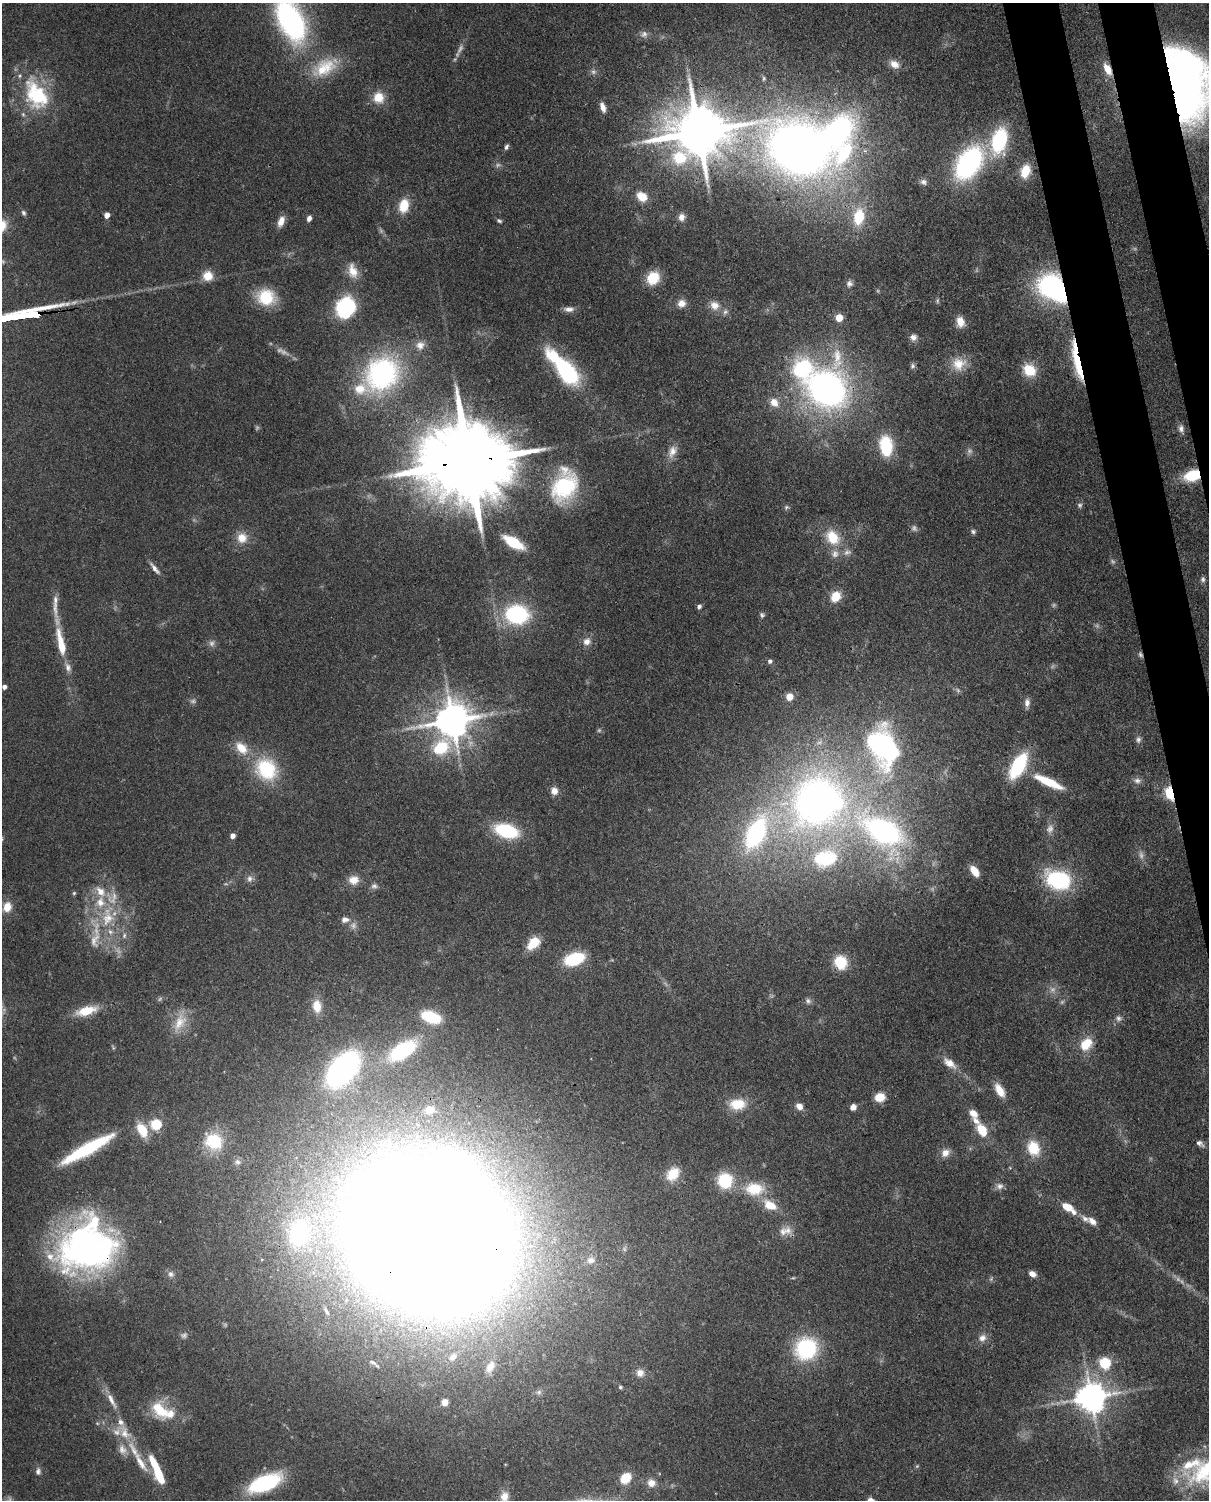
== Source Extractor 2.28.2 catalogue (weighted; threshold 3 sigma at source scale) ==
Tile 6 of 4 x 3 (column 2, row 2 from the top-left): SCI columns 1297-2503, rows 1652-3149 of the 5005 x 4918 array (HDU 1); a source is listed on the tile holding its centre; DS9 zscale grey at full resolution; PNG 1211 x 1502 px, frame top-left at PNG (2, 3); no overlay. Shown black and unused: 4% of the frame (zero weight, under 3 of 4 exposures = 7% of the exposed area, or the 3 px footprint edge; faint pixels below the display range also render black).
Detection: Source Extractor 2.28.2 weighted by HDU 2 'WHT'; one run over the whole footprint, this tile lists its part. Background 0.109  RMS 0.0041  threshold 0.0184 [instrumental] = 3 sigma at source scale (4.5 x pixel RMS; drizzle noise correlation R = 1.50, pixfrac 1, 0.05/0.05 arcsec/px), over >= 5 px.
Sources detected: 221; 25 too faint to see at this stretch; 6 inside a brighter object's white glare — not listed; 21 inside a brighter listed object's ellipse — not listed separately; the other 169 listed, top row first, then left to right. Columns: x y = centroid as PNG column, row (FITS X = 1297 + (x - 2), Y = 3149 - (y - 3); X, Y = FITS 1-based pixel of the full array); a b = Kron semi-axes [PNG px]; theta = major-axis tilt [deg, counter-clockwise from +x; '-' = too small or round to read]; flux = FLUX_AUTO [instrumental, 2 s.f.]
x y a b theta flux
291 20 37 19 -64 120
644 34 11 9 32 2.2
894 64 13 9 -32 3.7
324 67 38 20 30 18
1107 69 17 8 -63 5.9
593 72 8 7 - 1.4
1187 84 71 41 -77 250
36 95 44 27 -61 33
378 97 14 14 - 7.2
603 107 11 6 -72 2.9
698 132 18 14 12 2900
999 141 24 14 76 41
506 147 7 5 67 1.1
799 149 78 51 -13 370
969 163 33 20 55 76
1025 171 15 10 73 10
923 182 8 7 - 1.5
642 196 11 9 -38 7.1
404 206 14 10 77 9.9
23 213 7 6 - 1
107 215 4 4 - 4.7
681 217 9 8 - 2.7
859 217 21 13 80 14
309 218 6 5 - 1.9
281 221 13 7 69 3.8
499 221 7 5 -28 0.79
353 271 20 12 -75 5.9
208 276 10 10 - 6.9
653 278 12 11 - 13
849 283 8 8 - 1.7
1051 286 23 19 43 61
266 297 17 14 -16 20
681 303 10 9 - 3.3
714 305 14 11 -40 4.2
345 308 14 11 62 64
569 309 13 7 0 2.4
24 316 17 3 9 1200
839 317 5 5 - 12
960 322 11 9 -78 4.8
913 337 8 8 - 2.2
420 345 11 10 - 3
1077 361 55 8 -78 18
958 364 19 17 19 8.1
912 366 8 7 - 1.1
565 369 34 13 -48 62
1029 370 13 11 -39 12
382 374 39 34 51 77
826 389 46 43 -60 160
774 402 13 11 -48 4.6
1181 429 10 7 -84 1.7
886 446 19 12 -84 23
672 451 17 11 63 4.2
469 462 35 19 7 9700
1192 475 14 10 18 17
564 486 36 25 66 38
1080 505 7 6 - 0.93
786 507 7 5 69 0.83
973 531 7 6 - 0.95
832 537 21 16 -52 12
242 538 13 13 - 5.8
513 542 18 8 -31 19
155 568 18 5 -51 2.4
1203 579 8 6 -86 1.1
836 596 11 9 57 7.7
55 606 43 6 -88 5.7
699 606 5 4 - 1.2
517 614 19 15 -4 49
762 615 7 6 - 0.97
587 641 10 9 - 3
61 643 38 9 -78 13
212 643 8 8 - 1.7
770 661 5 5 - 1.2
4 687 4 4 - 2.1
789 697 7 6 - 4.8
1027 703 11 7 86 2.2
452 720 11 9 16 1100
1138 739 9 7 80 1.4
882 746 39 25 -64 95
241 748 19 12 -45 7.9
441 748 28 19 22 25
1018 766 22 10 60 37
266 769 31 26 -49 26
1137 781 11 8 -7 2
1048 782 35 8 -25 15
554 791 8 8 - 3.1
1170 793 6 4 -78 72
816 801 56 43 72 200
506 831 19 11 -16 33
883 831 48 26 -32 110
756 833 37 19 65 59
232 836 4 4 - 3
2 839 6 4 -90 0.52
825 858 29 20 9 27
974 871 12 7 -55 6
249 879 10 8 -88 1.9
354 880 13 11 4 4.6
1058 880 20 14 -21 48
374 886 9 7 -1 1.5
74 893 5 5 - 0.63
7 907 12 10 71 5.5
108 917 31 19 86 21
345 920 11 8 8 2.4
124 936 8 6 75 1.4
534 942 8 5 44 21
574 959 17 10 18 26
840 962 12 10 -65 16
808 1001 9 7 -40 1.3
317 1006 14 9 -83 6.8
86 1011 23 9 15 11
431 1017 19 10 -20 17
1118 1018 8 7 - 1.5
180 1022 29 15 63 9.4
1086 1044 14 10 50 10
402 1050 25 13 33 32
949 1063 20 9 -37 4.9
343 1069 34 19 50 99
999 1090 15 8 -60 6.8
880 1097 8 7 - 8.6
737 1104 18 12 4 11
799 1106 7 6 - 3.7
853 1107 6 5 - 2.7
429 1110 10 9 - 3.4
973 1113 12 8 -48 3.6
156 1124 5 5 - 37
142 1130 16 10 -63 9.7
982 1130 8 5 -60 18
214 1141 21 17 -42 19
1199 1143 10 5 -35 1.7
1033 1148 18 14 -71 12
87 1149 61 11 29 36
945 1153 12 10 40 3.2
237 1162 8 8 - 1.6
673 1174 17 12 52 9.6
725 1180 14 13 - 20
1000 1186 10 9 - 2
754 1189 28 18 -1 14
770 1205 15 9 -30 8.6
1068 1207 9 6 -29 10
1092 1221 12 8 -38 3
787 1230 14 11 -79 3.7
299 1233 26 20 78 39
429 1235 94 80 -34 3300
89 1247 63 49 12 160
591 1260 11 9 5 2.6
171 1274 10 8 -46 1.8
1032 1274 7 5 -31 3.5
326 1311 13 4 -63 1.2
184 1335 8 8 - 1.3
982 1338 11 9 29 2.8
806 1349 24 23 - 36
453 1357 11 7 40 2.2
373 1362 11 5 -25 1.2
1105 1362 6 6 - 42
490 1367 15 8 62 3.4
640 1373 10 10 - 3
620 1387 5 4 - 0.64
1091 1397 9 8 - 780
111 1400 28 7 -62 4.5
444 1402 6 5 - 3.6
160 1410 29 18 -51 14
122 1450 14 10 -64 3.5
140 1462 38 9 -60 9.5
1207 1468 65 28 40 38
38 1471 9 7 86 1.5
157 1471 32 7 -67 20
626 1478 10 8 45 10
265 1483 29 13 22 47
651 1483 11 10 - 3.7
504 1497 15 11 80 4.4
Overlapping masked pixels (flux is a lower limit): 12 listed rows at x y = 1107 69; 1187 84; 698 132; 799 149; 1051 286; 24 316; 1077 361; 469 462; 1192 475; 1170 793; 429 1235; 89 1247
Isophote crosses this tile's border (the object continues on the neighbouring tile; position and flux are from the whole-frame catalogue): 5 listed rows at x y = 291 20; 1187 84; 2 839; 1207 1468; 504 1497